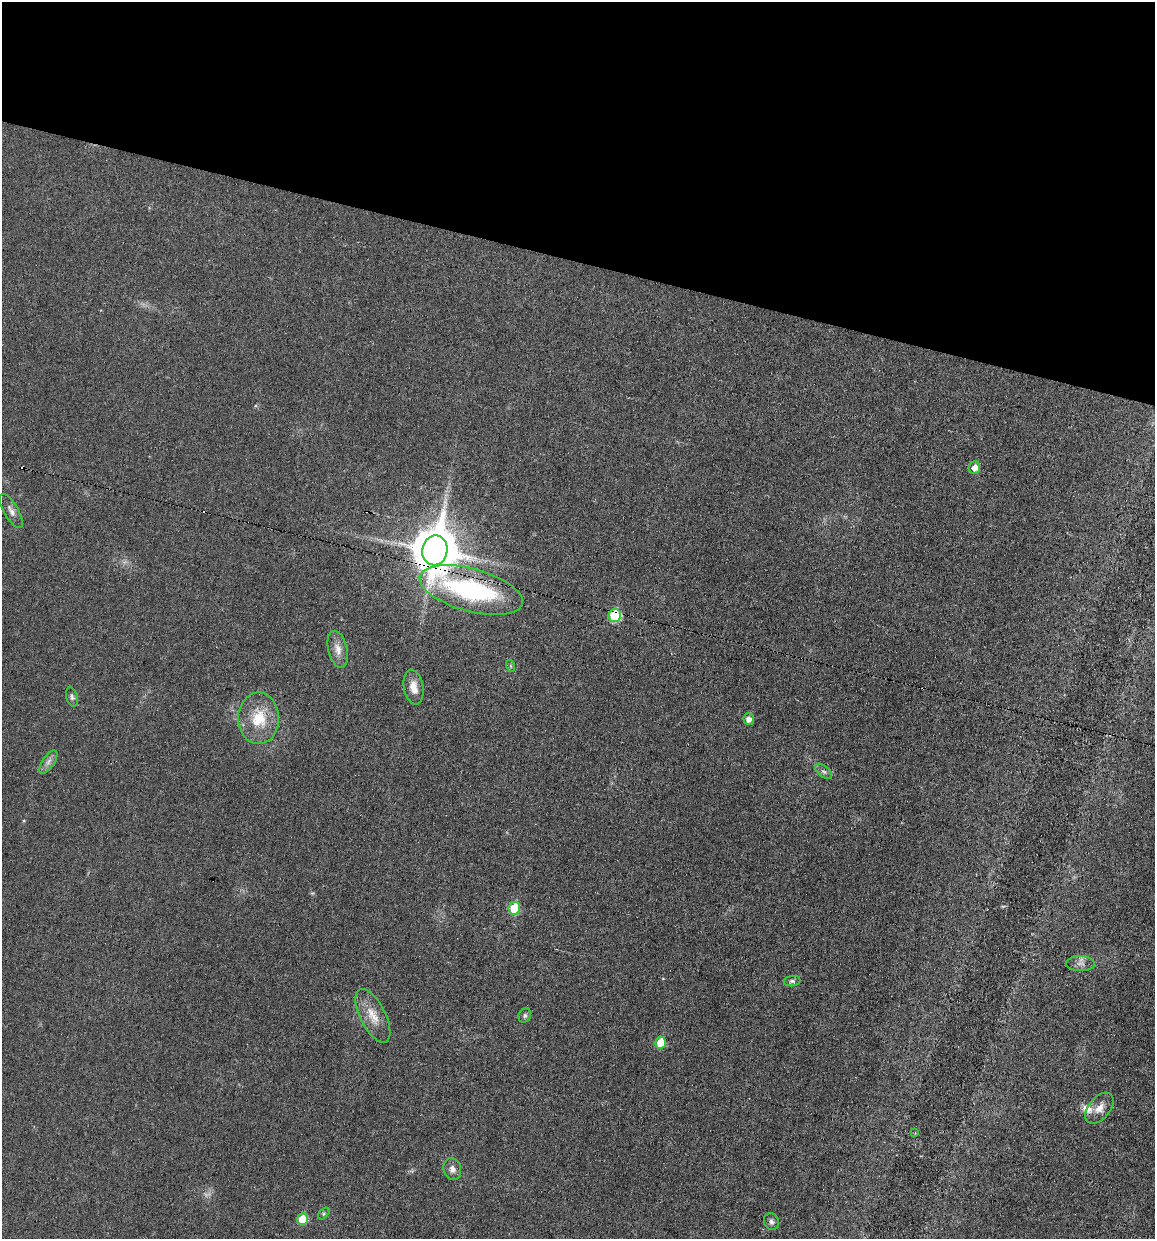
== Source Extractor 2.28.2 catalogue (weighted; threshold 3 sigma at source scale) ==
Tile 2 of 4 x 4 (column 2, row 1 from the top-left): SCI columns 1271-2423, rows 3714-4950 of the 4970 x 4950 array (HDU 1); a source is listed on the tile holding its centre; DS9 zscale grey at full resolution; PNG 1157 x 1241 px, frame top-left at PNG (2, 2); each listed source drawn as its Kron ellipse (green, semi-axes under 4 px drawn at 4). Shown black and unused: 21% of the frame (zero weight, under 3 of 6 exposures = <1% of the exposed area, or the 3 px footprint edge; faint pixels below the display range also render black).
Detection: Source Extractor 2.28.2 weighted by HDU 2 'WHT'; one run over the whole footprint, this tile lists its part. Background 0.0336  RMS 0.004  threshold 0.0165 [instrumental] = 3 sigma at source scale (4.09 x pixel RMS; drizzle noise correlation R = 1.36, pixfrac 0.8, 0.05/0.05 arcsec/px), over >= 5 px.
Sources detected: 29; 3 cosmic-ray / hot-pixel residue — neither listed nor drawn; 1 inside a brighter listed object's ellipse — not listed separately; the other 25 listed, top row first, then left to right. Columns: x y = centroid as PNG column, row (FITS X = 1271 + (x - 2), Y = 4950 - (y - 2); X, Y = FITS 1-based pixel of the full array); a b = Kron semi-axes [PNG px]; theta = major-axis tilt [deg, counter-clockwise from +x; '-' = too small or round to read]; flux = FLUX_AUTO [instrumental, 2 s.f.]
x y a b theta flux
975 467 6 5 - 3
11 511 19 7 -60 2.3
435 550 15 12 80 1400
471 590 53 21 -15 68
615 616 6 6 - 22
338 649 19 9 -77 3.6
511 666 6 4 -71 0.48
414 687 17 9 -80 4
72 697 10 5 -74 1
259 718 26 20 90 13
749 719 6 5 - 2.4
48 762 13 6 56 1.8
824 771 10 5 -40 1
514 908 6 6 - 12
1080 964 14 7 -1 2.1
792 981 8 5 6 0.88
525 1015 7 6 - 0.88
373 1016 29 12 -63 6.6
661 1043 6 5 - 8.3
1099 1108 18 11 50 3.9
915 1133 3 3 - 0.31
452 1169 11 9 -76 2.2
324 1214 7 4 46 0.66
303 1219 6 5 - 10
771 1222 9 7 -67 1.3
Overlapping masked pixels (flux is a lower limit): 3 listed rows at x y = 435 550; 471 590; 615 616